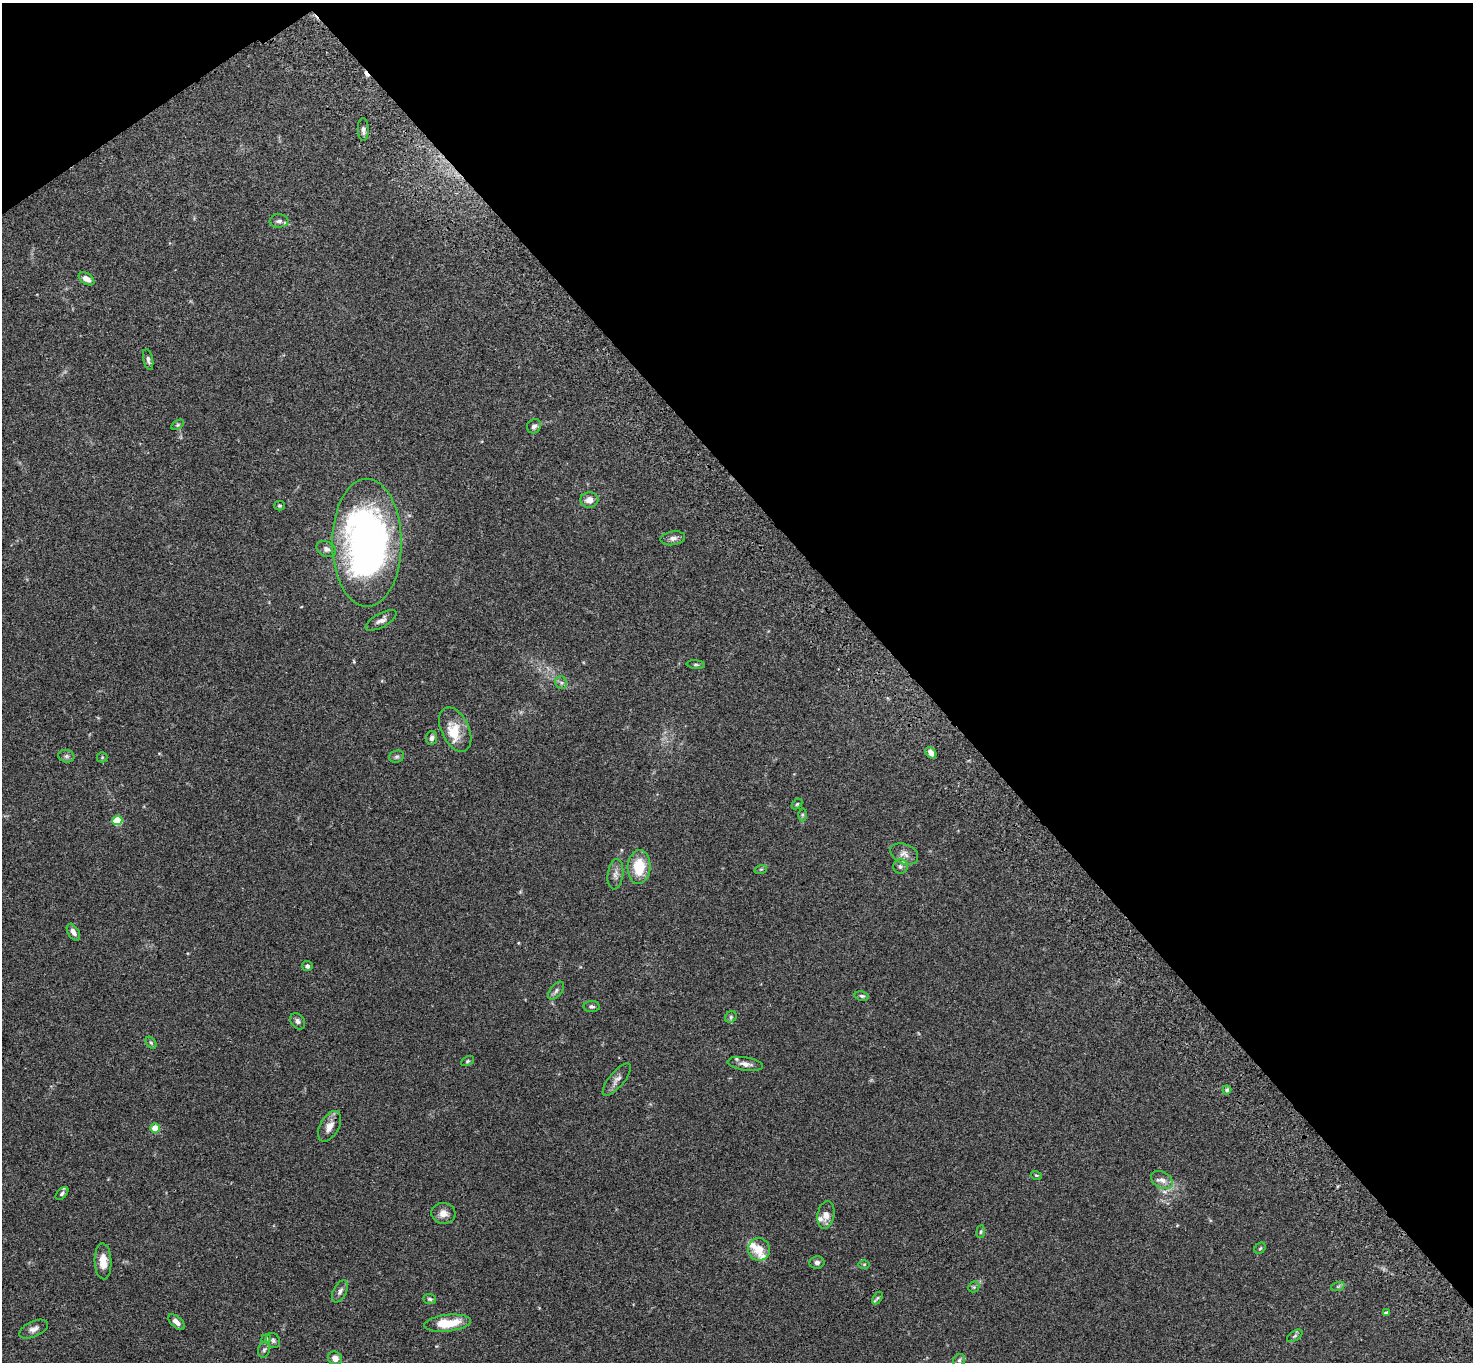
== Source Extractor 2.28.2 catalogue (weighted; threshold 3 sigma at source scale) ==
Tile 3 of 4 x 4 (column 3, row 1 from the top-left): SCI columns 3045-4515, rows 4320-5679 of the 6091 x 6060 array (HDU 1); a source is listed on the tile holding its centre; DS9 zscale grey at full resolution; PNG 1475 x 1364 px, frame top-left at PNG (2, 3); each listed source drawn as its Kron ellipse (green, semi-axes under 4 px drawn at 4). Shown black and unused: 40% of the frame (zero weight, under 3 of 4 exposures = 6% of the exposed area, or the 3 px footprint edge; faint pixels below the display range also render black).
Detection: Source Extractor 2.28.2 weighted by HDU 2 'WHT'; one run over the whole footprint, this tile lists its part. Background 0.0792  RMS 0.0059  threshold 0.0263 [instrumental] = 3 sigma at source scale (4.5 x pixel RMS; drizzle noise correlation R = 1.50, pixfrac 1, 0.05/0.05 arcsec/px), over >= 5 px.
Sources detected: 73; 1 cosmic-ray / hot-pixel residue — neither listed nor drawn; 4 inside a brighter listed object's ellipse — not listed separately; the other 68 listed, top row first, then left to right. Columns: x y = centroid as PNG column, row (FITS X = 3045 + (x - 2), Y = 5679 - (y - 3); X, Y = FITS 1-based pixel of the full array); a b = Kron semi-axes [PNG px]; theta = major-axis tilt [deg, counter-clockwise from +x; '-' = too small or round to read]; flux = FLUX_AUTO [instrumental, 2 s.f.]
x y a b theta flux
363 130 11 5 -89 2
279 221 9 6 1 1.9
87 279 9 5 -34 3.5
148 360 11 5 -78 1.6
177 425 7 4 32 0.83
534 426 7 6 - 2
589 500 9 7 3 4.6
279 506 5 4 - 0.75
673 538 12 7 8 2.5
367 543 64 34 -90 260
326 549 10 7 -26 2.3
381 620 17 7 28 3
696 665 9 4 -5 0.91
561 683 6 5 - 1.3
455 729 24 13 -64 10
432 738 7 5 83 2
931 753 6 4 -49 3.1
66 756 8 6 -14 1.5
397 756 8 6 18 1.3
102 757 5 5 - 0.69
797 804 6 4 45 0.76
802 815 6 4 90 0.84
117 820 5 4 - 25
904 854 15 9 -24 3.9
639 867 17 11 85 16
900 867 7 7 - 1.7
761 869 6 4 18 0.78
615 874 15 8 82 3.1
73 932 9 5 -58 2.5
307 966 5 5 - 1.6
556 991 10 5 51 1.9
862 996 7 4 -9 0.98
592 1007 8 5 -2 1.6
731 1017 6 5 - 0.97
298 1021 9 6 -55 1.7
151 1043 7 4 -52 0.9
468 1061 7 4 27 0.88
745 1064 18 6 -9 3.2
617 1080 20 7 50 3.3
1227 1090 4 4 - 1.1
330 1126 17 9 60 5.3
155 1128 4 4 - 12
1036 1175 5 3 - 0.59
1162 1180 12 8 -29 3.5
62 1193 8 4 46 1.2
443 1213 12 10 -6 4.1
826 1215 14 8 80 4.2
981 1232 6 3 82 0.68
1260 1248 6 5 - 0.87
759 1249 11 11 - 8.7
103 1261 18 8 -87 6.9
817 1262 7 6 - 1.7
864 1264 5 3 - 0.6
1338 1286 7 4 19 1
974 1287 6 5 - 0.92
340 1291 12 6 63 2.2
878 1298 7 3 58 0.83
430 1299 6 5 - 1
1386 1313 4 3 - 1.5
177 1322 10 5 -43 2.8
448 1323 23 8 6 16
34 1329 15 7 24 2.9
1295 1336 9 4 34 1.2
266 1339 5 4 - 0.63
273 1340 7 6 - 1.4
264 1350 8 6 72 1.4
335 1358 7 6 - 3.3
959 1360 6 5 - 1.2